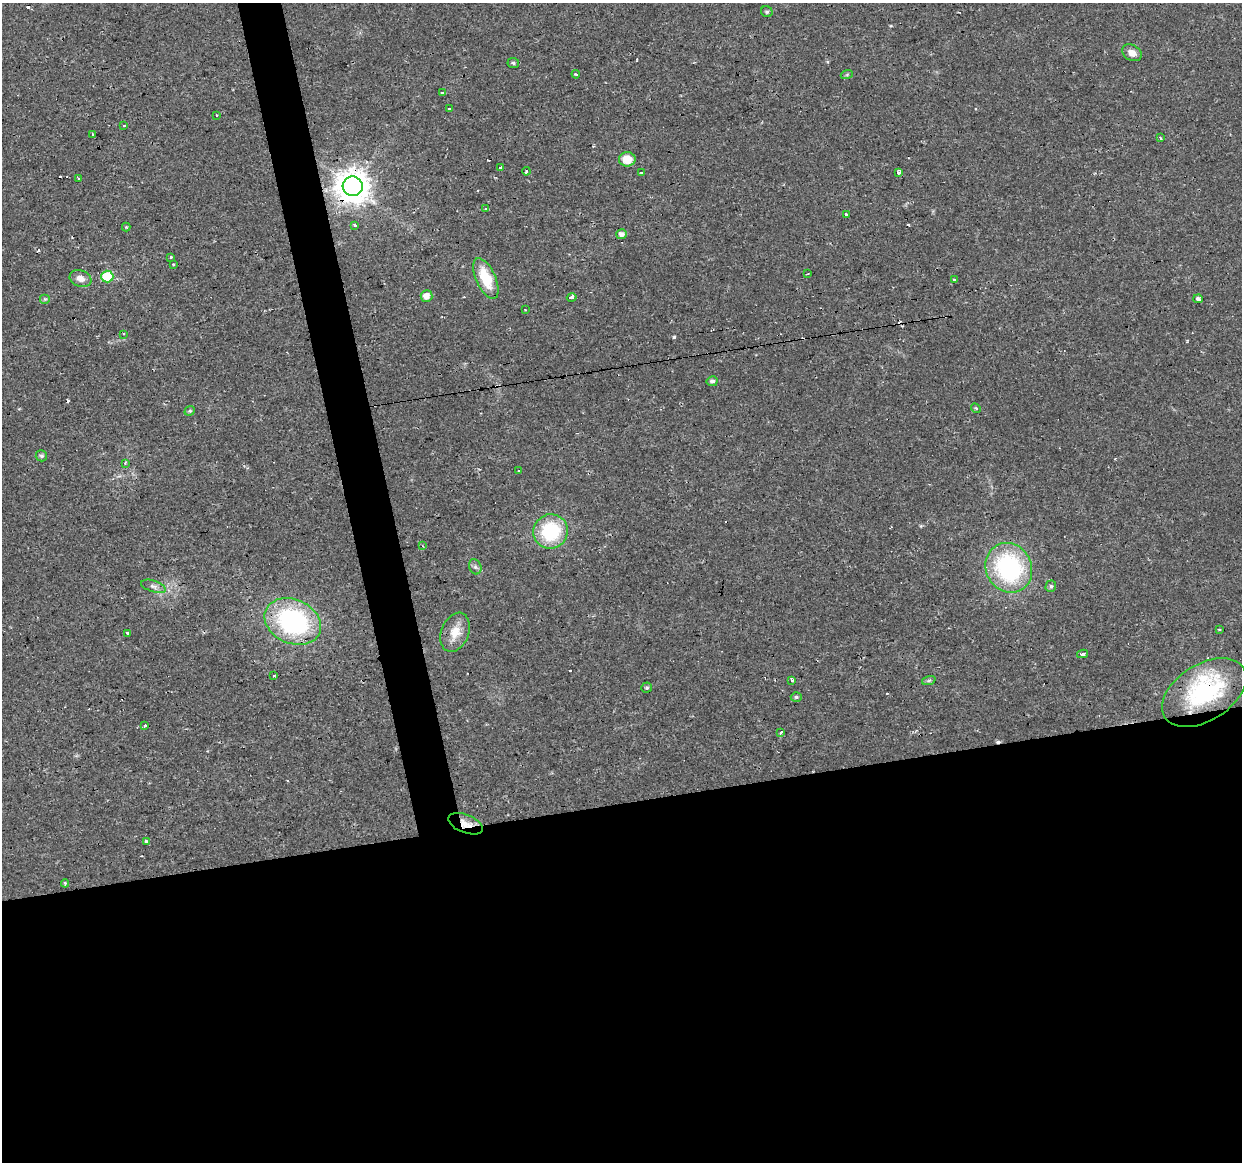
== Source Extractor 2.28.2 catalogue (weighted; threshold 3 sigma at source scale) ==
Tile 15 of 4 x 4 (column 3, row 4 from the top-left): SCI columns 2483-3722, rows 30-1189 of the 4963 x 4744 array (HDU 1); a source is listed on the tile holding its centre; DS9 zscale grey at full resolution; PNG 1244 x 1164 px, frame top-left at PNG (2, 3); each listed source drawn as its Kron ellipse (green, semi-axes under 4 px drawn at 4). Shown black and unused: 34% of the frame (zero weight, under 2 of 3 exposures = <1% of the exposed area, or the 3 px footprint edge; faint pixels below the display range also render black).
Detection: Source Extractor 2.28.2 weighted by HDU 2 'WHT'; one run over the whole footprint, this tile lists its part. Background 0.0216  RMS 0.0031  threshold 0.0137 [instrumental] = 3 sigma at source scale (4.5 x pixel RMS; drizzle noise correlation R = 1.50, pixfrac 1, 0.0396/0.0396 arcsec/px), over >= 5 px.
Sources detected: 78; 13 cosmic-ray / hot-pixel residue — neither listed nor drawn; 1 inside a brighter listed object's ellipse — not listed separately; the other 64 listed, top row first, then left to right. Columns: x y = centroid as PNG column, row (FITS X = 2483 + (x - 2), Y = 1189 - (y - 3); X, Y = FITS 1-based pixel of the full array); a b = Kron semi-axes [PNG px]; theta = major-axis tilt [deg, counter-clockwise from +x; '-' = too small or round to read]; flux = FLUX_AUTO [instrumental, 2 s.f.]
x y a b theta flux
767 12 6 5 - 0.61
1132 53 10 7 -30 2.3
513 63 6 5 - 0.6
576 74 4 2 - 0.3
847 74 6 4 20 0.39
443 93 3 3 - 0.67
449 109 3 3 - 1.1
216 115 3 3 - 0.49
124 125 3 2 - 0.69
93 135 3 3 - 0.83
1160 138 4 3 - 0.36
627 159 8 7 - 4.8
500 167 3 3 - 4.8
526 171 4 2 - 0.38
642 172 3 3 - 5.5
898 172 3 3 - 3.5
78 178 3 2 - 0.3
353 186 10 10 - 560
486 209 3 3 - 1.1
846 214 3 3 - 1.3
355 225 3 3 - 1.7
126 227 4 4 - 0.31
622 234 5 5 - 1.7
171 257 3 3 - 0.4
174 264 3 3 - 1.2
807 274 3 2 - 0.3
107 277 6 6 - 13
80 278 11 8 -19 2
486 278 22 10 -66 9.1
954 279 3 3 - 0.94
426 296 6 5 - 2.5
572 297 5 3 - 160
45 299 5 5 - 0.47
1198 299 5 3 - 3.8
525 310 2 2 - 0.23
123 334 4 3 - 0.33
712 381 5 5 - 0.84
976 408 5 4 - 0.46
190 411 5 4 - 0.46
41 456 6 5 - 0.68
125 463 4 3 - 0.51
518 470 3 3 - 0.43
551 531 17 17 - 20
423 546 4 2 - 0.27
475 567 8 6 -69 0.82
1009 568 25 22 -60 41
153 586 13 5 -17 1.2
1051 586 6 5 - 0.65
293 621 29 22 -24 46
1219 629 3 2 - 0.33
455 632 20 13 68 5.1
127 633 3 3 - 0.56
1082 654 5 3 - 2.7
274 676 3 2 - 0.32
792 680 3 3 - 0.98
929 680 7 4 19 0.53
647 688 5 5 - 0.46
1204 692 47 28 32 36
796 697 5 4 - 0.59
145 726 3 3 - 6.1
780 732 3 3 - 1.6
465 824 18 9 -21 3.4
146 841 4 3 - 1.2
65 883 4 2 - 1.1
Overlapping masked pixels (flux is a lower limit): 3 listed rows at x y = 353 186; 1204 692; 465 824
Unlisted compact peaks at least as high as the median listed source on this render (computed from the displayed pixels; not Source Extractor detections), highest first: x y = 674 337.